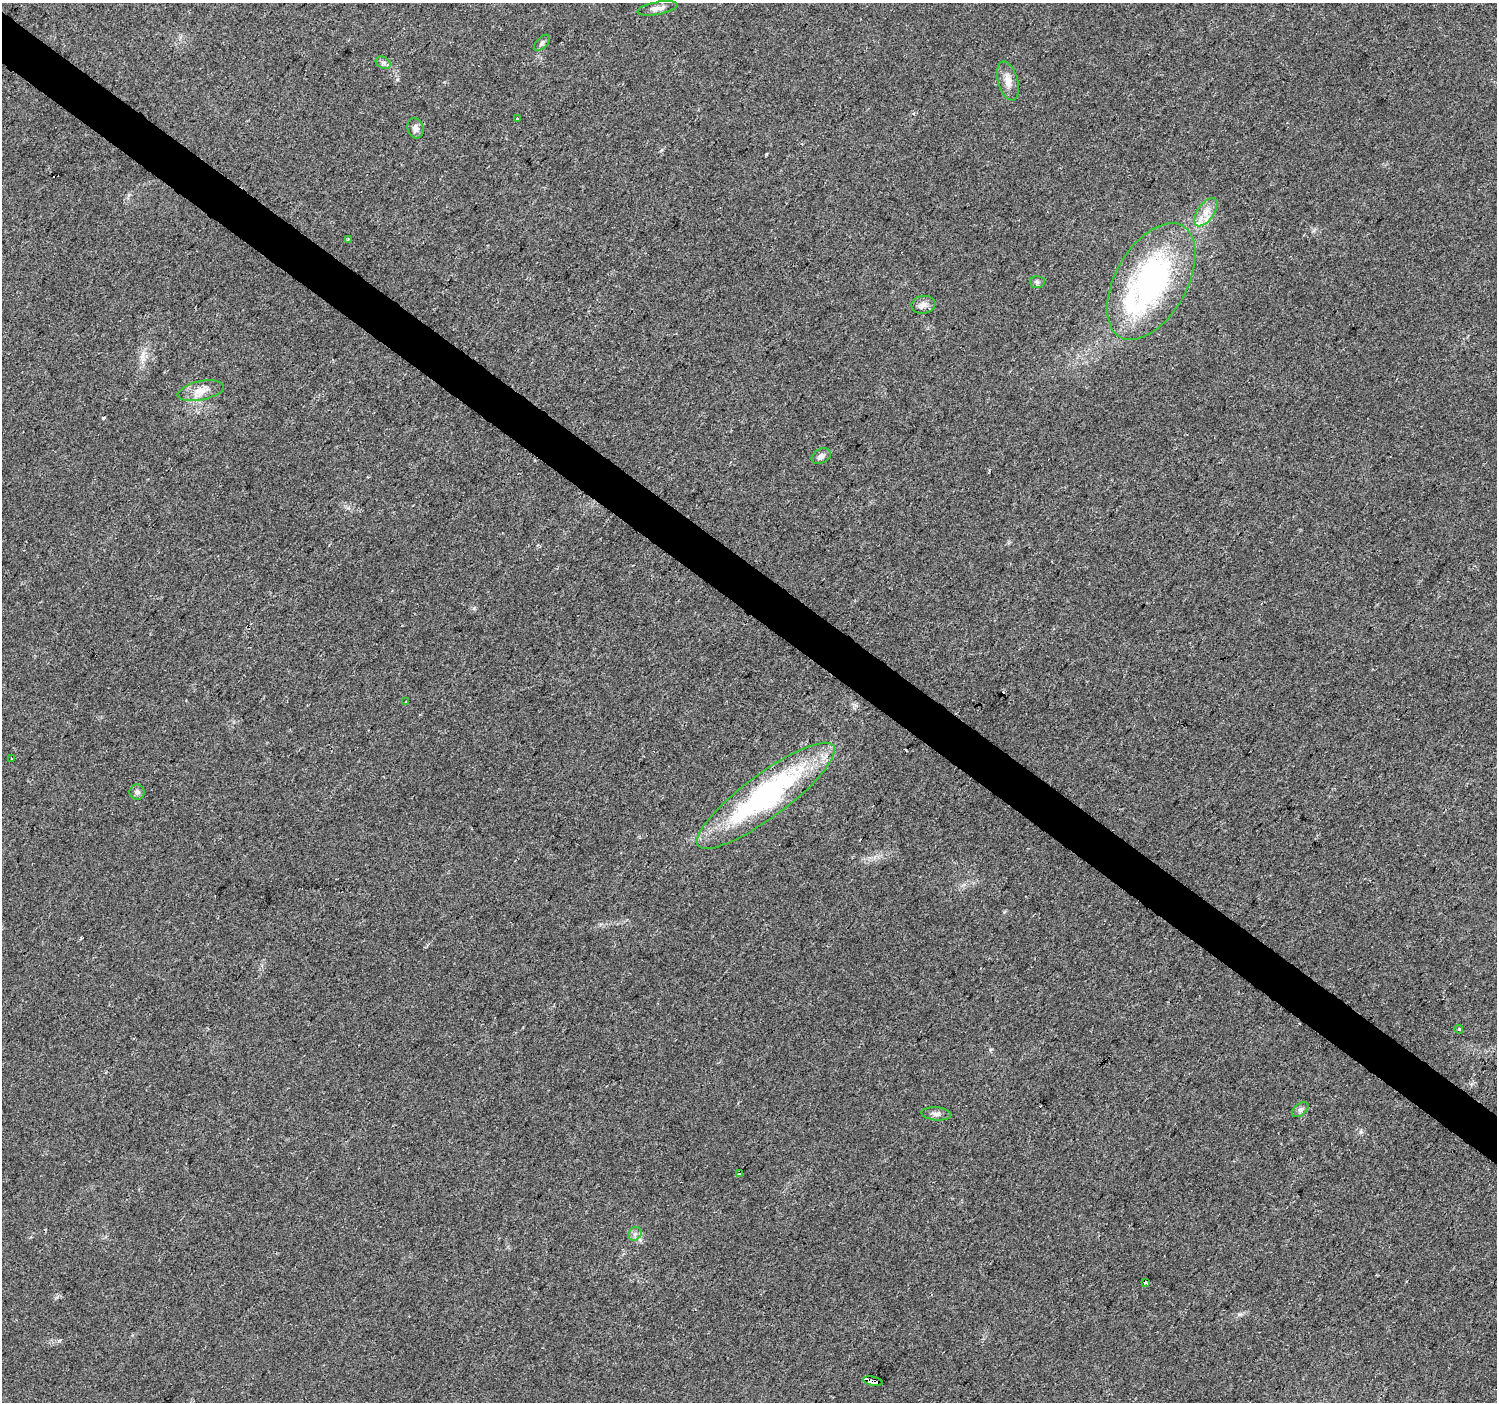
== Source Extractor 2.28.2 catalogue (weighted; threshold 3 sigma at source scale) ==
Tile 11 of 4 x 4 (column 3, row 3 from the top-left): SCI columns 2999-4493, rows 1643-3042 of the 5988 x 6020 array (HDU 1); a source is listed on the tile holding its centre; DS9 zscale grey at full resolution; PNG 1499 x 1404 px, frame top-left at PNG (2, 3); each listed source drawn as its Kron ellipse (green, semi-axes under 4 px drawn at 4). Shown black and unused: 4% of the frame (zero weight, under 2 of 3 exposures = <1% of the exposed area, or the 3 px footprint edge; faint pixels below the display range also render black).
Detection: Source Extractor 2.28.2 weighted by HDU 2 'WHT'; one run over the whole footprint, this tile lists its part. Background 0.0475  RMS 0.0062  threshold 0.0279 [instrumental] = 3 sigma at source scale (4.5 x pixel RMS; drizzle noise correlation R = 1.50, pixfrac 1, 0.0396/0.0396 arcsec/px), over >= 5 px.
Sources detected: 29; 4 cosmic-ray / hot-pixel residue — neither listed nor drawn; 1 inside a brighter listed object's ellipse — not listed separately; the other 24 listed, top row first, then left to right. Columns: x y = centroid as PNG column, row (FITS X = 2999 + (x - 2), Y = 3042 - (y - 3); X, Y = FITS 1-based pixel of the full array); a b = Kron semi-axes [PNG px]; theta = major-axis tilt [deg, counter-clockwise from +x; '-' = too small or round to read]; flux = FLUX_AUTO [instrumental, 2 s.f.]
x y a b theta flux
657 8 20 6 11 3.8
542 43 10 5 46 1.7
383 63 8 5 -29 1.9
1008 81 20 10 -74 6
517 119 3 3 - 1.4
416 128 10 8 -74 3
1206 212 16 8 55 6.8
348 239 3 3 - 0.76
1151 281 64 35 61 130
1037 282 7 6 - 1.5
923 305 12 9 9 3.5
201 391 23 9 11 7.5
821 456 10 7 28 2.8
406 702 3 3 - 1.4
11 758 3 2 - 0.57
137 792 7 7 - 2.2
766 796 84 21 37 140
1459 1029 4 4 - 1.1
1300 1110 9 6 40 1.8
936 1114 15 6 -5 2.9
739 1173 4 2 - 0.52
635 1234 7 6 - 1.9
1145 1282 3 3 - 2.5
873 1381 10 3 -13 98
Overlapping masked pixels (flux is a lower limit): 1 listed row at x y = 873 1381
Unlisted compact peaks at least as high as the median listed source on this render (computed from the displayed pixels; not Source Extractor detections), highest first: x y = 474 608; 766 154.